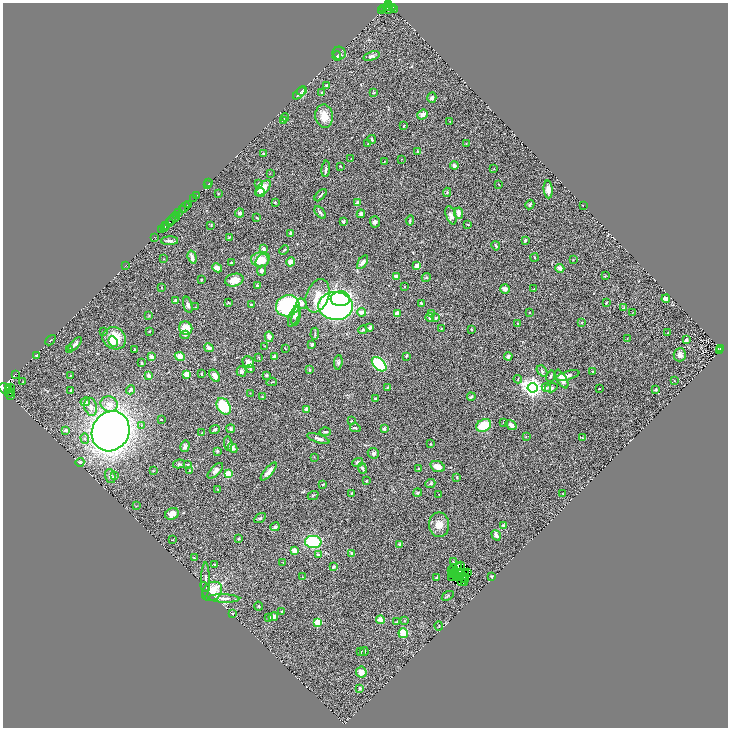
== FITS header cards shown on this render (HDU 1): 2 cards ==
NAXIS1  =                 1451
NAXIS2  =                 1451

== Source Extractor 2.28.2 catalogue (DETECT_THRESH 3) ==
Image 1451 x 1451 px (HDU 1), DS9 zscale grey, zoomed out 1/2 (1 PNG px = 2 x 2 image px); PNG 730 x 730 px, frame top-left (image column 2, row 1450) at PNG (3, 3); each listed source drawn as its Kron ellipse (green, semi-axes under 4 px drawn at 4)
Background 0.456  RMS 0.071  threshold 0.212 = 3 sigma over >= 5 px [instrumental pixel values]
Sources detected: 358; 38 cannot appear on this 1/2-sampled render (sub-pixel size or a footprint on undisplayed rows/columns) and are neither listed nor drawn; the other 320 listed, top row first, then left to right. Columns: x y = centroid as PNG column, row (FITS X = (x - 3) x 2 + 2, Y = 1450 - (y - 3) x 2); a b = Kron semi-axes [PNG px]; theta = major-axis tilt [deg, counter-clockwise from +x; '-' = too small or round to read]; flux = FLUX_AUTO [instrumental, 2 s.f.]
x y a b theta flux
389 4 3 2 - 320
388 7 3 2 - 180
392 7 2 1 - 43
386 8 3 2 - 120
383 9 2 1 - 44
389 9 2 1 - 15
394 9 2 1 - 9.6
382 10 2 1 - 42
339 53 6 6 - 32
337 56 4 3 - 12
371 56 8 4 20 37
327 85 4 3 - 21
302 91 5 4 - 23
299 93 7 4 44 36
322 93 3 3 - 12
373 93 4 3 - 11
432 98 5 4 - 36
423 115 5 4 - 69
324 116 11 9 -82 160
285 117 4 3 - 17
284 121 4 3 - 31
450 121 3 2 - 7.4
404 126 3 2 - 9
372 139 4 2 - 12
466 143 3 2 - 4.8
368 144 3 2 - 9.4
417 152 4 2 - 15
263 154 2 2 - 12
351 158 2 1 - 3.3
401 159 3 2 - 4.1
384 161 2 1 - 6.4
454 165 4 4 - 48
340 166 3 2 - 8.1
326 169 8 3 85 27
494 169 3 2 - 4.6
270 173 2 2 - 7.2
209 183 2 1 - 52
258 183 4 3 - 13
208 184 3 2 - 89
498 184 2 2 - 5.2
263 188 10 5 45 160
548 189 9 4 -86 75
261 192 4 3 - 28
447 192 4 4 - 16
218 194 3 3 - 6.9
197 195 3 2 - 330
321 195 7 2 47 16
194 198 3 1 - 150
275 202 3 3 - 15
358 203 4 3 - 58
188 204 2 1 - 42
530 205 5 3 - 20
583 206 2 1 - 3.4
185 207 5 2 - 240
183 209 2 1 - 76
320 212 7 3 -50 26
179 213 2 1 - 210
240 213 4 4 - 35
459 213 5 3 - 80
361 214 4 4 - 36
177 215 2 1 - 19
451 215 9 5 -71 55
175 217 4 1 - 63
257 218 3 2 - 17
171 220 3 1 - 180
410 220 5 3 - 14
343 222 4 3 - 23
375 222 5 5 - 32
169 223 3 2 - 180
468 224 3 2 - 11
211 225 3 2 - 7.9
165 226 3 2 - 390
164 227 2 2 - 370
162 229 3 1 - 21
290 233 3 3 - 27
154 237 2 1 - 26
229 237 4 2 - 9.8
525 240 3 2 - 20
170 241 8 4 0 40
496 246 5 3 - 19
263 249 4 3 - 42
284 250 5 3 - 13
192 257 7 4 -73 73
535 258 4 2 - 9.4
164 259 3 2 - 5.1
260 260 9 7 -13 150
262 260 8 6 43 170
573 260 2 2 - 6.5
290 262 5 4 - 77
363 262 8 4 56 64
231 263 2 2 - 41
417 265 4 4 - 57
125 266 2 1 - 31
217 268 5 4 - 87
560 268 5 4 - 55
262 271 5 4 - 35
396 276 3 2 - 78
605 276 3 2 - 5.9
426 277 5 3 - 16
201 279 3 3 - 14
234 280 9 6 14 140
257 285 3 3 - 19
161 287 3 2 - 4.9
405 287 3 2 - 6.5
505 289 5 4 - 42
534 289 2 2 - 5.8
317 296 17 11 70 270
340 299 10 7 3 840
666 299 4 3 - 81
175 300 3 3 - 24
229 303 3 2 - 7.2
421 303 3 2 - 22
606 303 3 2 - 11
251 304 2 2 - 15
302 304 5 5 - 40
188 305 8 3 -75 35
288 306 12 10 24 1300
336 306 17 14 -1 6100
196 307 2 2 - 5.2
624 308 3 2 - 9.8
362 312 4 3 - 81
529 312 2 2 - 7.9
431 313 3 2 - 30
632 313 3 2 - 7.3
397 314 2 2 - 180
149 316 3 2 - 6.6
294 316 11 4 68 42
296 316 10 4 79 43
430 317 4 3 - 31
436 318 3 3 - 16
582 322 3 3 - 13
518 323 3 2 - 11
186 328 7 6 - 210
370 328 3 3 - 42
441 328 3 2 - 8.7
363 330 4 3 - 17
471 330 3 3 - 14
149 331 3 2 - 7.3
104 332 2 2 - 6.6
667 333 2 1 - 9.9
315 334 6 2 86 14
185 335 4 4 - 20
269 337 5 4 - 43
114 338 12 10 -34 300
627 339 2 2 - 5.2
50 340 6 2 45 14
686 340 3 3 - 26
113 342 5 4 - 53
75 344 8 3 47 35
312 345 3 2 - 38
265 346 3 2 - 8.7
209 348 5 3 - 37
285 348 3 2 - 7.4
720 349 3 1 - 74
70 350 3 3 - 9.6
134 350 3 1 - 8.3
719 351 2 2 - 12
37 355 2 2 - 29
680 355 6 6 - 51
180 356 5 4 - 110
275 356 3 3 - 47
406 356 4 2 - 9
508 356 4 4 - 34
151 357 3 3 - 77
258 357 3 2 - 5.4
248 362 6 5 - 80
338 362 7 4 83 32
141 363 3 3 - 13
379 364 8 5 -43 930
250 369 4 4 - 19
310 370 2 2 - 47
242 371 5 4 - 36
542 371 6 4 -50 23
593 372 3 3 - 11
15 374 2 1 - 44
187 374 4 3 - 99
201 374 3 3 - 14
149 375 4 3 - 46
266 375 4 3 - 16
70 376 3 2 - 7.3
215 376 7 4 -57 66
551 376 6 2 72 13
567 376 12 4 15 71
518 379 4 2 - 9.1
562 379 10 4 -60 93
674 381 2 2 - 4.8
23 382 3 2 - 6.8
272 382 5 2 - 11
5 388 7 5 -24 1600
11 388 3 1 - 98
387 388 3 2 - 8.1
532 388 5 4 - 5900
546 388 5 3 - 17
551 388 6 4 16 32
8 389 2 1 - 220
599 389 2 1 - 5.8
71 390 3 2 - 9.2
130 390 5 3 - 26
656 390 4 3 - 13
8 393 2 1 - 160
11 393 2 1 - 96
250 393 2 2 - 3.8
11 395 2 1 - 95
262 397 3 3 - 8
471 397 4 2 - 15
375 398 3 2 - 24
85 402 5 4 - 42
109 404 9 7 -20 95
224 406 9 6 -58 460
91 407 9 6 -76 69
306 409 4 3 - 47
161 419 4 3 - 8.4
351 421 3 2 - 8.4
503 422 2 2 - 21
141 425 3 2 - 10
484 425 8 6 28 310
511 425 6 4 -36 66
355 428 5 3 - 20
215 429 5 2 - 26
231 429 4 3 - 25
384 429 2 2 - 98
66 430 3 3 - 41
111 431 20 18 60 11000
325 432 5 2 - 22
202 433 3 2 - 7.2
526 437 3 2 - 7.2
318 438 12 3 -19 40
582 438 3 3 - 9
85 439 5 4 - 31
430 443 3 2 - 6.3
228 444 7 3 -86 24
185 446 6 4 74 40
232 448 5 4 - 63
217 451 4 3 - 13
373 453 6 5 - 39
314 457 3 2 - 5.8
80 462 4 4 - 15
358 462 5 4 - 25
179 464 6 3 11 16
188 465 3 3 - 10
438 467 7 5 -19 110
362 468 5 3 - 35
418 469 3 3 - 14
153 471 3 2 - 7.7
190 471 4 3 - 14
215 471 10 5 46 53
269 472 11 4 50 90
228 474 4 3 - 200
110 476 7 5 -74 32
115 476 3 2 - 9.2
457 477 3 2 - 12
366 481 2 2 - 16
323 484 3 3 - 15
430 484 5 3 - 23
218 489 4 2 - 7
351 493 3 3 - 16
417 493 4 4 - 15
563 493 2 1 - 4.2
439 494 2 2 - 6.5
313 495 5 2 - 14
136 506 4 2 - 7.5
172 514 7 5 29 84
260 518 6 3 33 20
439 525 12 10 -89 130
503 525 3 2 - 24
275 527 5 4 - 34
496 535 5 3 - 36
238 539 4 3 - 14
172 540 3 2 - 4.7
313 542 8 6 -3 740
400 544 4 3 - 21
295 551 4 3 - 120
351 553 4 3 - 18
319 555 4 3 - 38
194 558 4 3 - 13
283 562 3 2 - 4.5
453 562 3 2 - 6.3
215 564 3 3 - 8.8
460 566 2 1 - 6.3
333 567 4 3 - 23
459 567 3 1 - 20
454 569 4 1 - 2.6
452 571 3 1 - 3.9
456 572 4 2 - 3.7
460 572 2 1 - 7.9
467 573 2 1 - 8.4
452 574 2 1 - 5.5
455 574 3 1 - 1.3
461 574 3 2 - 4.8
465 574 3 1 - 1.3
456 575 2 1 - 4.6
492 576 2 2 - 12
303 577 4 2 - 7.7
451 577 3 1 - 19
464 577 3 2 - 1.2
437 578 3 2 - 55
458 578 2 1 - 6.5
466 579 3 2 - 35
205 580 17 3 90 58
461 581 2 1 - 6.6
465 582 2 2 - 12
205 587 5 2 - 16
212 591 11 8 38 380
448 596 6 3 32 15
224 598 15 3 -2 60
258 606 4 2 - 9.7
282 612 3 2 - 12
233 613 3 2 - 8.9
273 617 5 3 - 48
269 618 3 3 - 49
381 620 4 3 - 130
404 620 3 2 - 7
397 621 2 2 - 7.5
318 622 3 3 - 440
439 626 4 2 - 9.5
403 633 5 4 - 250
360 652 3 3 - 12
364 652 4 3 - 21
361 672 5 5 - 100
360 688 3 3 - 31
At the frame edge (FLAGS 8, measured only in part): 1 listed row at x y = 5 388
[38 sub-pixel or undisplayed-footprint detections neither listed nor drawn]